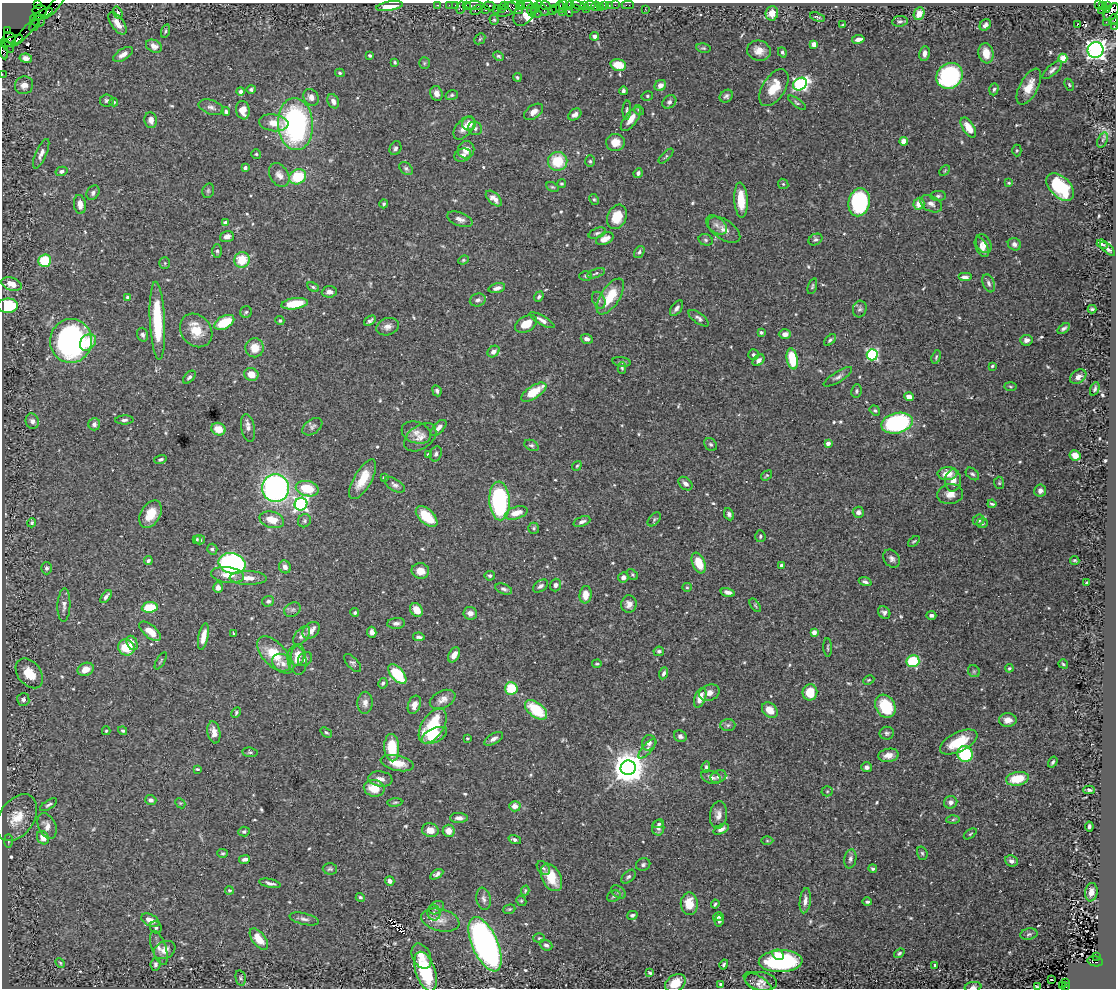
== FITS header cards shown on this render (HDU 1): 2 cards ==
NAXIS1  =                 1114
NAXIS2  =                  986

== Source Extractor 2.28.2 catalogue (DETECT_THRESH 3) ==
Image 1114 x 986 px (HDU 1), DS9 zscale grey, 1 PNG px = 1 image px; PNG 1118 x 990 px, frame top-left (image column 1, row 986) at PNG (2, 3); each listed source drawn as its Kron ellipse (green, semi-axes under 4 px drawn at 4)
Background 0.719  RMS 0.019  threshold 0.0563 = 3 sigma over >= 5 px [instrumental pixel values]
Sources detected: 609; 1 with non-positive FLUX_AUTO (blend fragments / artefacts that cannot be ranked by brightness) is neither listed nor drawn; of the other 608, the 500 brightest by FLUX_AUTO listed and drawn (108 fainter detections omitted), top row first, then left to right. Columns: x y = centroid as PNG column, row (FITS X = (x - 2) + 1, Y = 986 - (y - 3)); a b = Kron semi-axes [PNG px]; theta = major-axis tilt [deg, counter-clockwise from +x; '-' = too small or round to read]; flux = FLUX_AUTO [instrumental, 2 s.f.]
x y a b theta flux
37 4 3 2 - 90
55 5 16 3 53 96
437 5 3 2 - 15
449 5 2 2 - 27
455 5 2 2 - 18
466 5 3 2 - 40
475 5 9 3 1 140
527 5 5 2 - 160
546 5 5 3 - 64
563 5 5 3 - 41
569 5 4 3 - 40
578 5 7 4 -25 89
585 5 4 2 - 48
590 5 5 3 - 58
605 5 3 3 - 70
609 5 2 2 - 8.9
615 5 2 2 - 19
628 5 6 2 0 13
1098 5 3 2 - 56
1102 5 3 3 - 21
1107 5 3 3 - 32
390 6 13 4 9 16
490 6 6 4 -14 95
504 6 4 3 - 57
521 6 4 4 - 170
595 6 5 2 - 24
461 7 6 4 83 160
560 7 6 2 -90 63
600 7 2 2 - 9.8
514 8 10 3 -29 260
535 8 5 3 - 96
555 8 2 2 - 35
575 8 4 3 - 37
501 9 3 2 - 32
508 9 12 5 33 320
542 9 8 4 -53 150
586 9 2 2 - 300
645 9 2 2 - 5.8
1107 9 3 3 - 150
477 10 6 3 23 67
485 10 4 3 - 62
496 10 3 2 - 47
531 10 6 3 -85 240
552 10 2 2 - 23
1101 10 2 2 - 13
40 11 7 6 - 610
526 11 16 9 54 100
562 12 3 2 - 87
569 12 5 3 - 240
1111 12 10 6 57 1100
118 13 6 4 -71 2.8
536 13 6 3 -34 36
772 13 7 6 - 14
43 14 10 4 27 630
919 14 6 5 - 13
817 17 8 3 -16 1.8
1114 19 5 3 - 88
37 20 7 6 - 700
494 20 5 4 - 1.7
900 21 8 5 8 3
1106 22 2 2 - 12
117 23 13 6 -55 11
34 25 6 3 50 91
843 25 3 3 - 1.8
985 25 6 5 - 4.5
1077 25 3 2 - 5.7
1114 27 2 2 - 8.3
7 31 3 3 - 110
26 31 21 3 47 180
165 31 7 3 72 1.9
595 36 5 4 - 3.7
10 38 6 5 - 830
480 39 6 4 46 1.8
858 39 6 3 9 6
12 41 11 4 22 720
814 44 4 4 - 16
7 46 8 4 -51 510
154 46 8 6 -25 7.2
703 48 7 4 -9 2
1095 50 8 7 - 670
3 51 8 4 -79 150
759 51 12 10 -17 12
782 52 5 3 - 2.5
924 53 7 5 82 6.6
986 53 10 7 -79 18
123 54 11 5 32 7.1
370 56 3 3 - 2
499 56 5 4 - 2.2
26 58 6 4 -7 6.8
1063 58 4 4 - 41
395 62 3 3 - 1.6
424 63 6 5 - 1.7
618 65 8 6 -16 20
1052 70 12 5 42 4.7
340 73 5 3 - 1.6
2 74 2 2 - 16
949 76 14 12 38 180
517 77 4 4 - 2.2
800 84 7 6 - 240
24 85 9 9 - 8
660 85 6 5 - 8.3
1069 85 6 4 -63 1.7
1029 87 20 9 62 18
774 88 21 11 57 27
251 89 5 4 - 2.7
994 89 6 4 72 2.3
241 91 4 4 - 4.2
623 91 4 3 - 3.2
436 93 7 6 - 8
452 95 6 5 - 2.2
647 96 6 4 12 2.2
726 96 7 6 - 3.4
311 97 9 7 -52 6.4
107 100 7 6 - 2.8
333 101 7 5 -63 6
114 102 4 4 - 2.6
669 102 7 6 - 4
797 103 10 4 -36 2.4
211 107 13 7 -19 5.6
243 110 9 7 -80 16
627 110 9 4 87 2.8
639 110 5 4 - 1.8
226 112 4 4 - 2.4
533 112 11 6 35 7.8
575 115 7 5 37 5
631 119 14 6 53 12
151 120 8 6 -79 6.6
274 123 15 8 -6 16
296 124 26 17 -86 270
469 124 7 6 - 13
464 128 13 8 51 11
475 128 7 6 - 3.2
968 128 11 5 -57 17
1102 140 8 4 68 3.2
904 141 4 4 - 23
615 142 9 8 - 14
395 148 7 5 67 3.4
466 150 9 8 - 11
1017 150 6 4 89 1.9
41 154 16 5 66 6.9
256 154 5 5 - 1.7
463 155 9 6 18 5.6
666 156 9 3 46 1.9
558 161 10 9 - 41
590 161 6 5 - 2.2
245 168 4 3 - 5.4
406 168 7 5 -39 2.7
61 171 6 4 16 3.3
945 171 6 4 45 1.5
638 173 5 4 - 3
279 175 13 9 -58 8.3
298 177 9 7 29 48
1009 183 4 3 - 1.9
562 184 4 4 - 1.9
783 184 5 4 - 1.7
552 187 7 4 -25 1.8
1060 187 16 10 -45 89
208 191 7 5 75 2.3
93 193 8 6 57 3.7
938 196 8 5 1 2.6
494 199 10 5 -43 8.2
594 199 6 4 -61 1.9
741 200 17 6 -86 26
859 202 14 10 76 110
80 204 9 6 -82 8.6
384 204 4 4 - 1.9
919 204 6 5 - 15
931 204 12 7 -29 6.7
617 217 12 9 66 28
460 219 13 6 -21 6.1
225 223 4 4 - 9.1
716 225 12 7 -41 6.1
724 230 18 10 -34 10
597 233 9 5 22 2.8
227 236 7 5 19 6.6
605 239 9 5 23 10
706 240 7 5 -17 2.6
815 240 7 5 29 3.1
984 244 10 7 -61 6.5
1014 244 7 6 - 5.7
1102 244 6 3 -22 1.6
982 247 11 5 -62 7.3
1108 249 9 4 -42 3.6
217 251 7 5 -90 2.6
639 252 6 4 54 2.8
242 260 8 7 - 37
463 260 5 4 - 1.6
45 261 6 6 - 46
165 263 6 5 - 1.9
596 273 9 4 19 2.8
586 276 6 4 0 2
965 277 7 4 0 6.3
989 283 9 5 -69 4.3
12 284 10 6 -17 12
812 286 8 4 73 1.9
313 287 6 4 -28 2.2
497 288 8 4 15 5.1
329 292 7 5 5 5.5
128 297 4 4 - 5.1
539 297 5 3 - 2.3
610 297 20 9 57 35
478 300 8 6 16 4.7
599 300 9 6 -62 4.1
295 304 13 5 8 40
8 306 10 7 0 72
676 308 9 5 53 4.2
860 309 8 6 74 3.2
1092 309 4 3 - 2.1
246 312 6 5 - 2.3
699 318 12 5 -37 4.3
542 320 14 4 -29 6.6
157 321 39 7 -87 81
280 321 4 4 - 2.1
370 321 6 3 36 3.2
224 322 11 6 28 39
526 324 12 7 29 17
388 327 11 8 19 7.8
1064 328 7 3 38 2.9
196 330 18 14 -50 28
761 332 4 4 - 3
785 334 6 5 - 7.6
143 335 7 5 -71 4.1
587 339 6 5 - 4.8
830 340 7 4 42 2.9
1026 340 6 5 - 5.6
71 341 22 21 - 340
88 342 9 7 49 19
255 348 9 9 - 19
493 351 6 5 - 6.2
753 355 5 5 - 2.6
872 355 5 5 - 170
936 357 7 3 72 1.9
792 359 11 5 -80 47
759 360 7 5 43 4.5
621 362 9 4 -9 2.8
992 366 3 3 - 1.5
622 368 6 4 -88 1.8
251 374 7 6 - 15
189 377 8 4 49 3.3
838 377 16 5 31 5.1
1078 377 9 6 33 6.5
1010 386 6 3 -1 1.7
1095 389 7 4 70 3.2
437 391 6 4 -65 3
856 391 7 5 81 2.3
534 392 14 6 33 32
909 397 5 4 - 11
875 410 5 4 - 2.1
124 420 9 4 2 3.6
32 421 8 6 -72 4.4
897 423 16 10 13 160
94 424 6 6 - 4.4
312 427 11 7 36 4.1
248 428 14 6 -80 6.4
438 428 10 5 46 6.4
218 429 7 6 - 18
416 432 15 10 -19 11
420 437 18 11 36 13
828 443 4 4 - 7.3
711 444 7 5 -43 2.8
531 445 7 5 -26 2.6
436 454 8 6 69 3.6
429 455 4 3 - 5.9
1075 455 5 5 - 15
160 459 6 4 19 3.2
577 466 5 3 - 1.6
947 474 10 6 2 14
972 474 7 5 -40 2.9
767 475 6 4 35 1.6
384 477 3 3 - 2.3
363 479 22 9 60 28
953 480 11 8 86 10
999 483 6 5 - 1.9
685 484 8 5 -40 5.5
395 485 11 5 -32 4.6
276 488 14 13 - 360
307 489 11 7 -13 40
1040 491 6 6 - 6.6
950 494 13 10 8 11
499 501 19 10 -87 180
301 504 6 6 - 300
992 504 4 3 - 2
858 512 5 5 - 4.4
516 513 12 6 18 16
150 514 15 9 59 23
729 514 6 4 -65 3.6
427 516 13 7 -42 39
654 519 8 5 46 2.3
272 520 12 8 -16 20
978 520 6 5 - 4.3
304 521 7 6 - 2.6
582 522 9 4 20 4.2
32 523 5 4 - 2.3
982 523 5 4 - 2.5
534 528 5 5 - 2.2
760 536 6 5 - 2.2
197 539 4 3 - 2
200 540 5 4 - 2.6
914 541 7 4 39 1.8
212 549 5 5 - 2.7
892 559 10 7 -54 5
148 560 4 4 - 2.7
1075 560 5 3 - 1.7
232 563 14 10 -13 280
699 563 11 6 -67 31
781 565 3 3 - 5
285 567 6 5 - 6.2
47 568 6 5 - 2.8
420 571 9 7 -11 13
227 575 16 8 -7 16
632 575 6 4 -37 1.9
490 576 5 5 - 2.9
623 577 5 5 - 5.1
248 578 18 7 -1 14
865 582 6 4 -19 2.9
1086 583 4 3 - 2
555 585 6 5 - 3.6
540 586 8 5 34 4.6
687 587 5 4 - 1.7
218 588 5 5 - 7.6
504 589 9 5 -22 3.6
728 592 7 4 -13 4.9
586 595 8 6 83 16
106 597 7 4 52 4.2
268 601 6 5 - 3.3
629 604 9 8 - 7.5
64 605 17 6 88 6.7
755 605 8 3 -56 1.8
150 607 8 5 5 41
292 610 9 6 30 4.1
416 610 7 5 -54 12
355 613 4 4 - 2.8
470 613 7 6 - 7.2
884 613 7 5 -46 3.8
931 615 5 4 - 3.3
396 623 9 5 3 4.5
311 630 10 7 42 11
150 631 13 6 -41 19
372 632 5 5 - 5.4
814 632 4 4 - 12
234 634 4 3 - 1.6
203 636 13 5 79 13
302 636 11 6 50 5.1
419 637 6 4 -10 3.2
132 643 7 5 -67 7.7
126 647 8 8 - 45
828 647 9 3 -87 1.8
659 651 5 4 - 2.5
274 654 21 11 -47 42
298 655 11 6 81 9.9
454 655 8 5 62 8.3
305 659 8 6 47 4.9
297 660 14 9 -77 12
161 661 9 3 59 1.6
913 661 6 6 - 77
353 663 11 5 -48 3.3
283 664 12 8 -35 9
597 664 5 3 - 1.7
1063 664 5 3 - 1.8
1009 668 4 4 - 2
86 669 8 6 25 14
974 671 6 5 - 2.1
29 673 17 11 -52 26
664 673 6 4 68 3.5
397 674 12 6 -48 59
869 680 6 4 26 1.6
383 683 5 4 - 2.5
511 688 6 6 - 40
810 692 8 7 - 22
709 693 10 8 23 8.9
700 698 10 5 70 15
23 699 6 6 - 4.4
443 699 13 8 26 8.9
365 703 11 7 87 6.8
414 705 9 6 70 7.2
885 706 12 9 -61 54
536 710 13 7 -38 53
770 710 9 6 -44 14
236 712 5 4 - 2
1008 720 9 7 0 11
728 725 7 6 - 3.1
433 726 19 11 57 71
106 731 4 4 - 1.6
123 731 5 4 - 2
214 732 11 6 -79 9.7
326 732 6 4 -38 2
887 733 7 6 - 3.1
434 735 13 7 25 24
680 736 7 5 -31 4.4
467 738 3 3 - 1.8
494 739 10 5 31 4.9
959 742 20 9 26 40
649 743 8 7 - 7.1
392 748 14 7 -86 43
647 749 12 5 48 4
250 752 8 4 -5 2.1
965 754 8 7 - 73
889 755 10 6 7 12
1053 762 6 4 58 2.6
397 763 17 7 -13 21
706 767 6 4 84 2.3
867 767 5 5 - 3.5
628 768 7 7 - 2600
197 769 3 3 - 1.7
711 777 10 6 -20 5.9
718 777 8 6 22 4.5
380 779 12 7 -7 8.9
1017 779 11 6 10 38
374 788 10 8 -13 26
1089 790 5 4 - 2.7
827 791 5 5 - 1.8
151 800 6 5 - 4.9
395 802 7 3 6 1.6
951 802 7 6 - 5.6
180 803 6 4 -42 1.6
49 805 9 4 32 3.1
515 806 6 5 - 10
718 815 14 8 83 8.5
17 818 26 17 55 29
459 818 9 5 -1 5.8
953 820 6 4 3 2.3
659 824 5 3 - 1.8
47 826 13 8 -67 11
1089 826 5 3 - 3
658 828 8 6 -89 4.9
721 829 8 4 27 5.2
430 830 8 7 - 12
244 831 5 5 - 2.8
449 831 6 6 - 11
970 834 7 3 36 1.6
43 838 7 5 -59 12
515 839 6 4 -16 3.7
8 841 7 3 -89 1.6
767 841 6 4 -1 1.6
223 853 5 4 - 1.8
922 853 7 5 -73 2.3
245 859 5 3 - 4.2
850 859 9 6 79 4.3
1011 861 6 5 - 5.8
643 865 7 6 - 3
543 868 8 5 -47 3
330 869 7 5 -2 2.6
873 869 4 4 - 3
437 874 7 4 31 4
551 877 15 9 -63 30
628 877 8 5 43 3.1
390 881 5 4 - 5.5
270 883 11 4 -12 4.5
229 890 4 4 - 2.2
525 891 5 3 - 1.9
618 892 8 5 -38 2.9
1091 892 9 6 81 9.5
614 896 7 5 30 3
360 897 5 4 - 2.2
484 899 11 7 -80 5.8
521 901 5 4 - 1.7
805 901 13 5 84 6.6
867 902 5 4 - 2.4
689 904 11 8 -88 23
715 904 4 3 - 2
436 908 8 6 33 3.7
509 909 6 4 19 1.7
434 913 8 6 -89 5.1
632 915 5 4 - 2.8
718 917 5 3 - 2.7
304 919 15 5 -13 5.4
150 920 10 6 -27 11
440 920 19 11 -13 14
719 921 5 4 - 3.3
156 927 6 5 - 3
1029 934 9 5 11 3.4
539 938 6 5 - 1.8
259 939 12 6 -52 21
485 944 29 12 -66 670
546 945 6 5 - 3.3
159 948 18 7 -72 8.9
165 950 11 8 30 10
899 953 5 4 - 2.2
778 955 6 5 - 12
421 956 13 9 -64 12
1097 956 3 2 - 130
781 961 22 11 2 150
1095 961 8 5 -11 800
60 963 5 4 - 1.6
156 964 7 5 84 3.4
724 964 5 4 - 2.5
935 965 4 3 - 2.1
426 971 20 9 -71 76
650 973 4 3 - 2.4
241 978 8 5 -77 2.3
1051 980 3 2 - 4
761 981 16 9 -9 8.4
675 983 11 8 35 22
758 983 16 7 -34 7.4
1066 983 3 2 - 75
721 984 4 3 - 2
1062 986 4 3 - 67
973 987 8 5 8 4.3
1037 987 3 3 - 1.7
1065 987 4 2 - 88
At the frame edge (FLAGS 8, measured only in part): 11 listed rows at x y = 37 4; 55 5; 1111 12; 1114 19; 1114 27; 3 51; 2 74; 485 944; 675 983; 973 987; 1037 987
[108 fainter detections neither listed nor drawn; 1 non-positive-flux detection neither listed nor drawn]